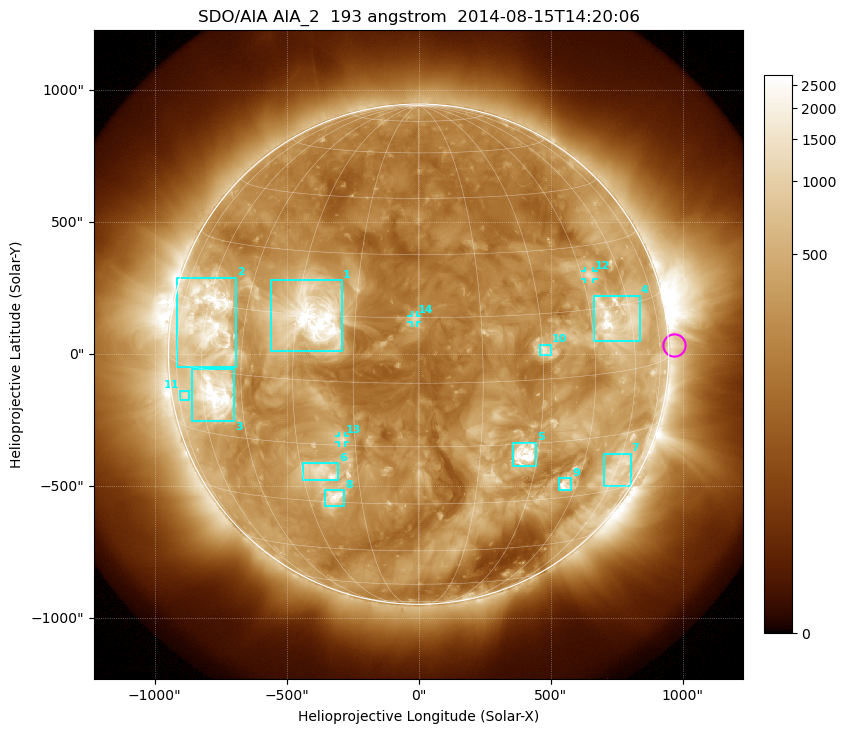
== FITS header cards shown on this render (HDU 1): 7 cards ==
TELESCOP= 'SDO/AIA'
INSTRUME= 'AIA_2'
WAVELNTH=                  193
WAVEUNIT= 'angstrom'
DATE-OBS= '2014-08-15T14:20:06.84'
CTYPE1  = 'HPLN-TAN'
CTYPE2  = 'HPLT-TAN'

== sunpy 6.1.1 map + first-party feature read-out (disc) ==
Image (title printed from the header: SDO/AIA AIA_2  193 angstrom  2014-08-15T14:20:06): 1024 x 1024 px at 2.4 arcsec/px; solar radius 948 arcsec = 395 px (full disc in frame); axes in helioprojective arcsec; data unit not stated in the header (colour bar unlabelled)
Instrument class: DISC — disc imager (sunpy class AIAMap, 193 A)
Bright regions (active regions / flare kernels): reference = the median radial profile (limb darkening/brightening removed); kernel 9 px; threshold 5 sigma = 680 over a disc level ~267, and >= 1.15x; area >= 12 px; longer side >= 9 px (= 22 arcsec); searched inside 0.97 R_sun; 14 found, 14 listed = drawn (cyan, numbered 1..; 3 of them under ~33 arcsec drawn as corner ticks so the feature stays visible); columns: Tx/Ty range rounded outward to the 5 arcsec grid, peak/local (2 s.f.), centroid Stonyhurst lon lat
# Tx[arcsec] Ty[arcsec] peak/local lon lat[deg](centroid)
1 -560..-290 10..280 16 -26 +15
2 -920..-690 -50..290 13 -59 +12
3 -860..-695 -255..-55 13 -55 -5
4 665..840 45..220 9.5 +53 +12
5 355..445 -425..-335 11 +26 -18
6 -440..-305 -480..-410 6.4 -25 -22
7 700..805 -500..-375 4.3 +60 -24
8 -355..-280 -575..-515 9.2 -22 -29
9 530..580 -515..-470 8.3 +41 -27
10 460..505 -5..35 5 +31 +7
11 -905..-865 -175..-140 3.6 -70 -7
12 630..665 285..315 4.5 +48 +23
13 -300..-275 -335..-310 4.3 -18 -13
14 -30..-5 120..150 5.9 -1 +15
Off-limb structures (1.02-1.3 R_sun): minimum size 162 px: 2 found; the strongest spans PA ~225..305 deg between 1.02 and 1.3 R_sun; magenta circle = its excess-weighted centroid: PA ~270 deg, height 1.02 R_sun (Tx ~965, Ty ~35 arcsec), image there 2.3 x the reference